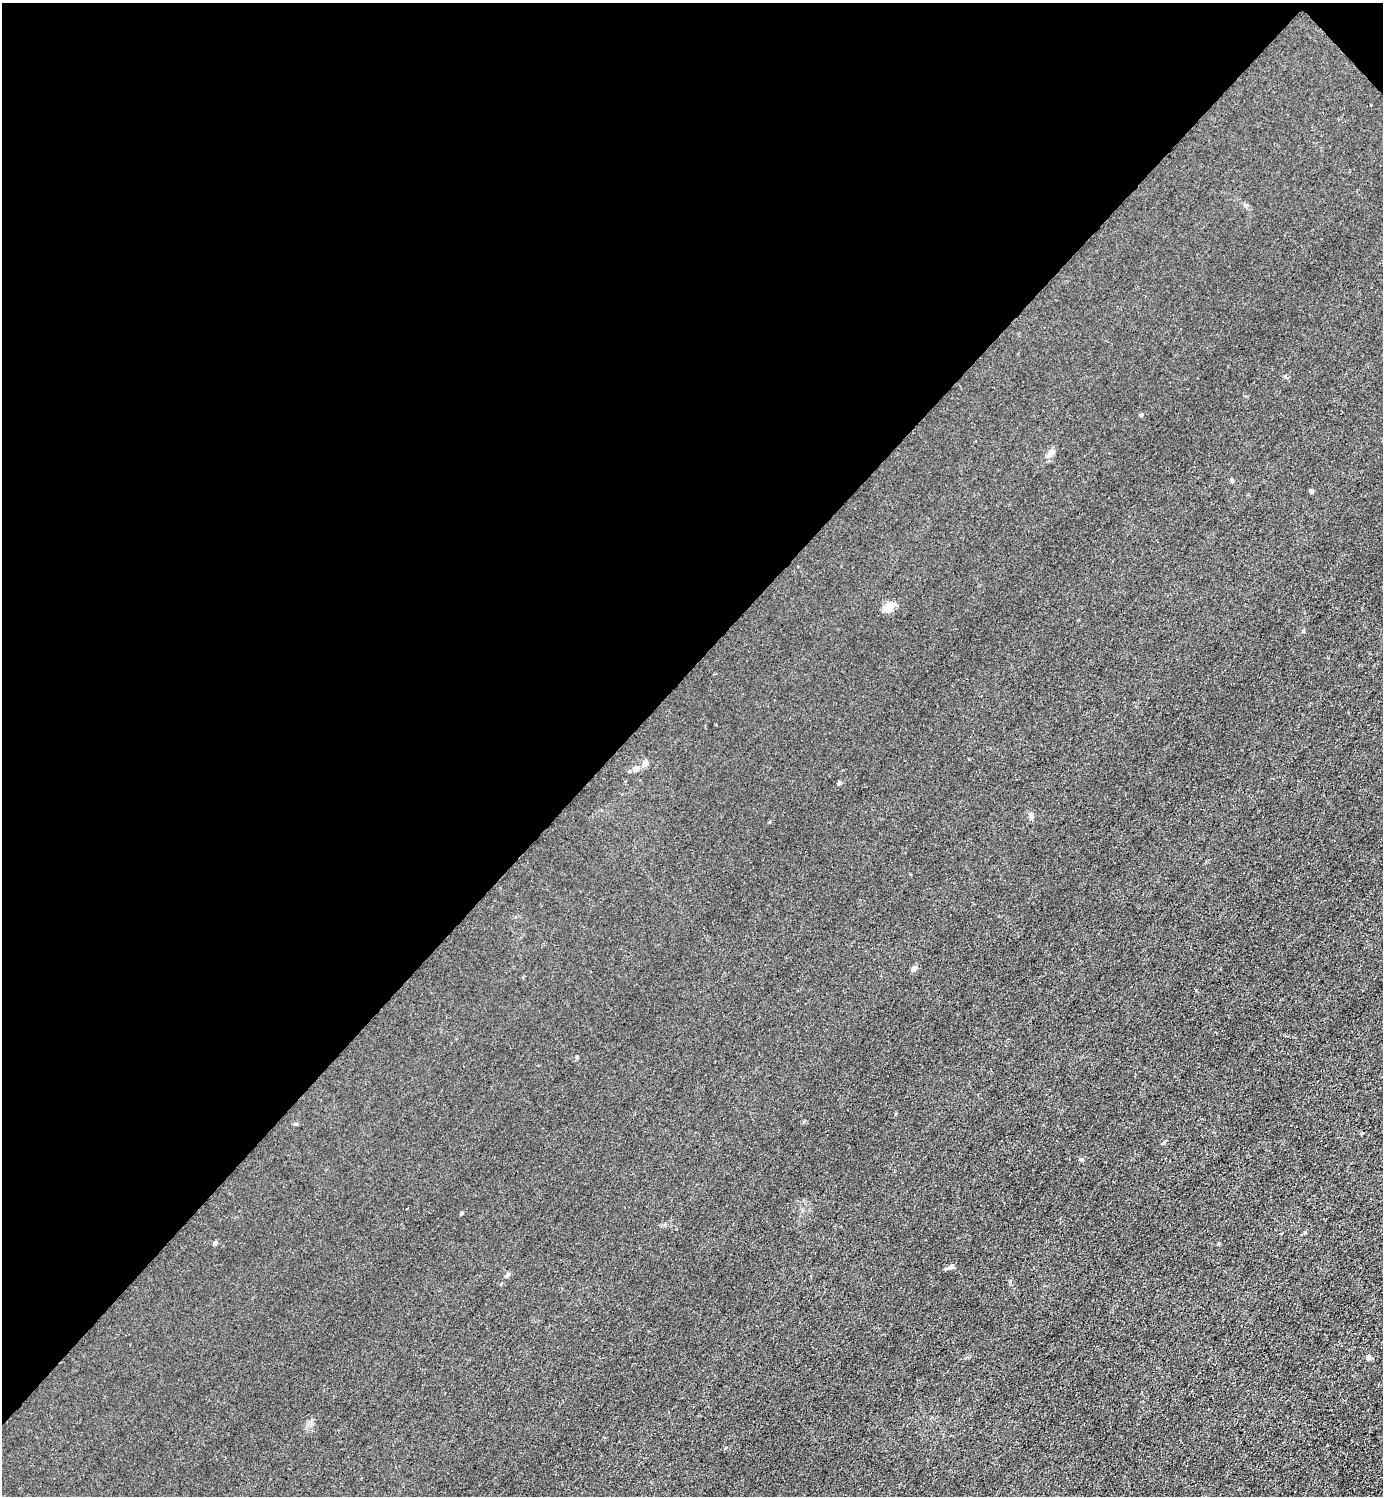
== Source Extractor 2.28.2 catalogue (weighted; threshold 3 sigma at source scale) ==
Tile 2 of 4 x 4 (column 2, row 1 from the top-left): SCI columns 1682-3062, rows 4487-5980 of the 5983 x 5983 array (HDU 1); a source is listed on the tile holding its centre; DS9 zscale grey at full resolution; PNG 1385 x 1498 px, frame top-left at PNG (2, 3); no overlay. Shown black and unused: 45% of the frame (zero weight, under 3 of 4 exposures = <1% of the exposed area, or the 3 px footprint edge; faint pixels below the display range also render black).
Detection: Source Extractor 2.28.2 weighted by HDU 2 'WHT'; one run over the whole footprint, this tile lists its part. Background 0.0215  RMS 0.0062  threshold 0.0278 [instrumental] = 3 sigma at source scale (4.5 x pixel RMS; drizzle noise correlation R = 1.50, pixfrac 1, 0.05/0.05 arcsec/px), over >= 5 px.
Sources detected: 14; all 14 listed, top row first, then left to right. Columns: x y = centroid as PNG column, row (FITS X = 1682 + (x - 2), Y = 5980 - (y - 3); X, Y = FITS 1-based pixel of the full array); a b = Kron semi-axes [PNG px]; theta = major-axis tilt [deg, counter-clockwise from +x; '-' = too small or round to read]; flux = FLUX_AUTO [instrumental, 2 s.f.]
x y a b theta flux
1141 415 4 4 - 0.73
1051 453 11 6 36 2.3
1232 480 5 4 - 0.83
1311 491 4 4 - 1.5
889 607 16 9 42 4.6
644 763 10 6 68 2.2
838 784 5 4 - 0.87
913 969 8 6 57 1.6
1081 1159 5 5 - 0.77
461 1213 4 3 - 0.81
215 1243 4 4 - 1.7
951 1266 7 5 69 1.2
508 1275 8 5 52 1.2
1369 1357 6 6 - 1.4
Unlisted compact peaks at least as high as the median listed source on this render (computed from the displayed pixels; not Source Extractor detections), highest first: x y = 577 1057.